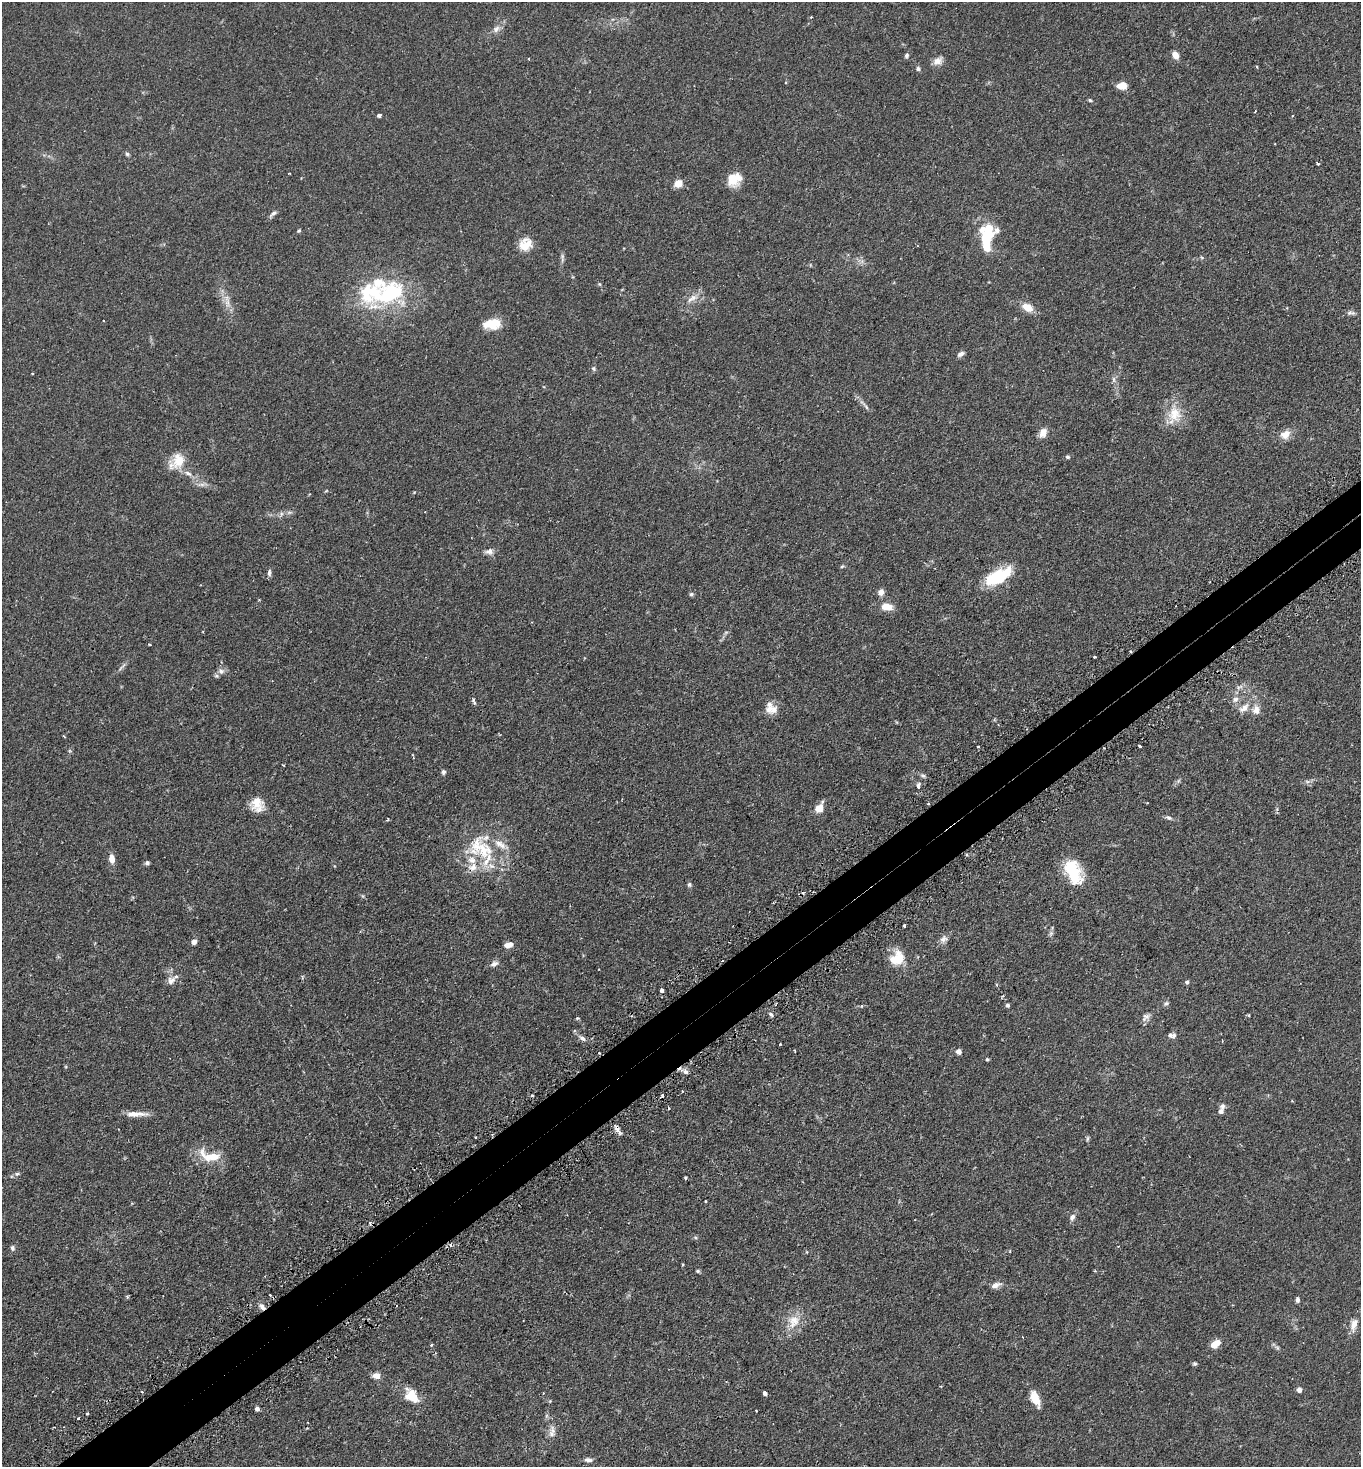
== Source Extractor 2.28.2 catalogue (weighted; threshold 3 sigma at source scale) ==
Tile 7 of 4 x 4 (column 3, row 2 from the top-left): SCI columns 2906-4264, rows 2979-4443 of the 5949 x 5957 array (HDU 1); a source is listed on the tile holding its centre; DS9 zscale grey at full resolution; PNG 1363 x 1469 px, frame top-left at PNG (2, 2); no overlay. Shown black and unused: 4% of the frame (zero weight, under 2 of 3 exposures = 4% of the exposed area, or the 3 px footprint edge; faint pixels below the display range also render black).
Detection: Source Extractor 2.28.2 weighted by HDU 2 'WHT'; one run over the whole footprint, this tile lists its part. Background 0.131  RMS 0.0059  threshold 0.0263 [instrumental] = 3 sigma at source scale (4.5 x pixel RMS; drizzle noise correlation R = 1.50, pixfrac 1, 0.05/0.05 arcsec/px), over >= 5 px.
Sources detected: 164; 1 too faint to see at this stretch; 1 inside a brighter object's white glare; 10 cosmic-ray / hot-pixel residue — not listed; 16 inside a brighter listed object's ellipse — not listed separately; the other 136 listed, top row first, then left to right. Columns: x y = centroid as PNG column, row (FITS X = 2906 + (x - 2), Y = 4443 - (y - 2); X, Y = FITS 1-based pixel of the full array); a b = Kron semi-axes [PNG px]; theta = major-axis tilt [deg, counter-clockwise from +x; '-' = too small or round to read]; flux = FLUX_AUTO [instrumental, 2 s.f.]
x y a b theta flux
811 17 3 3 - 0.4
496 29 11 8 42 2.8
906 55 7 5 51 1.1
1176 55 7 6 - 4.9
938 61 13 9 30 3.4
1257 67 3 3 - 0.47
918 69 6 6 - 1.1
785 82 3 3 - 1.3
1122 86 11 7 2 5.3
1090 100 5 4 - 0.75
379 115 4 3 - 1.4
1275 143 3 2 - 0.37
127 154 5 5 - 0.91
1318 164 3 3 - 0.77
734 179 15 12 40 11
678 183 7 6 - 7.3
273 214 12 5 38 1.6
299 231 5 4 - 0.69
987 236 25 13 79 28
525 244 17 14 45 8.2
562 258 15 4 -90 1.5
599 284 6 3 -70 0.6
391 294 47 23 40 43
692 298 20 7 33 4.4
227 303 15 7 -83 3.9
1027 307 13 9 -29 6.5
1351 313 12 5 0 1.6
491 323 21 11 -60 6.6
961 354 10 6 31 1.8
594 368 7 6 - 1
1114 379 9 4 -82 1.4
865 405 23 4 -48 2.1
1174 414 25 20 -85 13
1043 433 12 9 66 4.1
1285 435 13 10 30 5.1
1068 457 5 5 - 0.86
177 461 21 16 54 10
202 484 10 5 -8 1.9
326 491 6 3 19 0.52
489 551 10 7 12 2.5
842 566 6 3 20 0.68
269 573 9 5 89 1.4
996 578 26 14 23 25
881 592 7 6 - 3
691 594 6 5 - 0.92
887 607 11 7 -10 7.9
150 644 3 2 - 0.58
1094 657 3 2 - 0.89
121 667 14 3 48 1.4
221 671 9 7 -30 2
1239 687 11 5 26 1.9
1235 699 9 7 18 2.5
474 701 10 4 -68 1.1
1244 708 17 9 40 5.1
769 709 14 12 72 4.6
1256 710 13 10 -77 4.4
64 737 3 2 - 0.78
1139 746 3 3 - 1.7
978 747 3 2 - 0.42
413 757 4 3 - 0.74
443 772 6 5 - 1.2
923 776 8 6 -25 1.2
1307 781 7 4 -19 1.1
918 786 5 4 - 2.6
928 803 3 2 - 0.85
257 804 17 14 -76 8.1
819 808 9 6 55 7.7
1169 818 8 5 -21 1.3
388 819 4 3 - 0.57
481 849 42 28 -37 34
967 855 4 3 - 0.69
112 858 9 6 -81 4.1
147 863 6 5 - 1.2
1073 872 30 16 -65 21
689 884 6 6 - 1.1
904 926 3 3 - 1.2
944 939 11 9 33 2.5
194 942 6 5 - 2.3
508 945 10 6 18 3.4
897 958 19 15 41 12
494 964 10 6 25 2.2
171 980 12 9 49 3.4
1187 982 5 4 - 1
996 985 4 3 - 0.66
662 990 4 3 - 5
1166 1003 7 5 4 1.1
1007 1005 6 5 - 0.86
862 1006 4 3 - 0.84
771 1014 6 4 -39 1
1249 1015 4 3 - 0.67
1146 1017 13 8 41 2.5
577 1018 4 3 - 0.81
1174 1036 8 6 53 1.4
582 1038 10 5 -37 2.1
780 1044 3 3 - 0.79
795 1050 3 3 - 0.93
959 1051 6 5 - 2.3
599 1053 3 2 - 0.52
987 1059 4 4 - 0.63
685 1072 8 6 -45 1.9
1221 1111 8 6 64 1.7
136 1114 29 6 0 5.5
617 1129 14 5 -57 2.4
475 1137 2 2 - 0.48
1087 1139 7 3 71 0.73
210 1156 31 12 -16 13
17 1174 6 5 - 0.99
685 1178 3 2 - 0.64
706 1201 3 2 - 0.49
1072 1217 9 6 70 2
450 1245 4 4 - 1.3
12 1248 7 6 - 1.3
698 1271 5 4 - 0.78
1095 1271 4 3 - 0.44
996 1285 13 6 20 2.8
270 1295 3 2 - 0.46
127 1297 5 3 - 0.67
1298 1300 6 4 90 1.4
262 1307 9 6 -48 2.3
794 1321 21 17 66 9.5
1354 1324 19 9 73 4.3
1215 1344 11 7 36 5.5
431 1345 4 3 - 0.49
1277 1348 7 5 -59 0.97
1195 1364 5 5 - 0.81
376 1376 9 7 0 3.8
1299 1390 5 5 - 2.1
765 1393 4 3 - 5.5
411 1396 21 14 -47 10
1034 1396 13 11 -56 5.6
257 1409 5 4 - 1.7
756 1411 2 2 - 0.4
87 1413 3 3 - 0.78
78 1418 3 2 - 1.3
552 1431 18 8 84 3.8
588 1460 10 5 -5 2
Overlapping masked pixels (flux is a lower limit): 4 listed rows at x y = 928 803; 599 1053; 617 1129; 262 1307